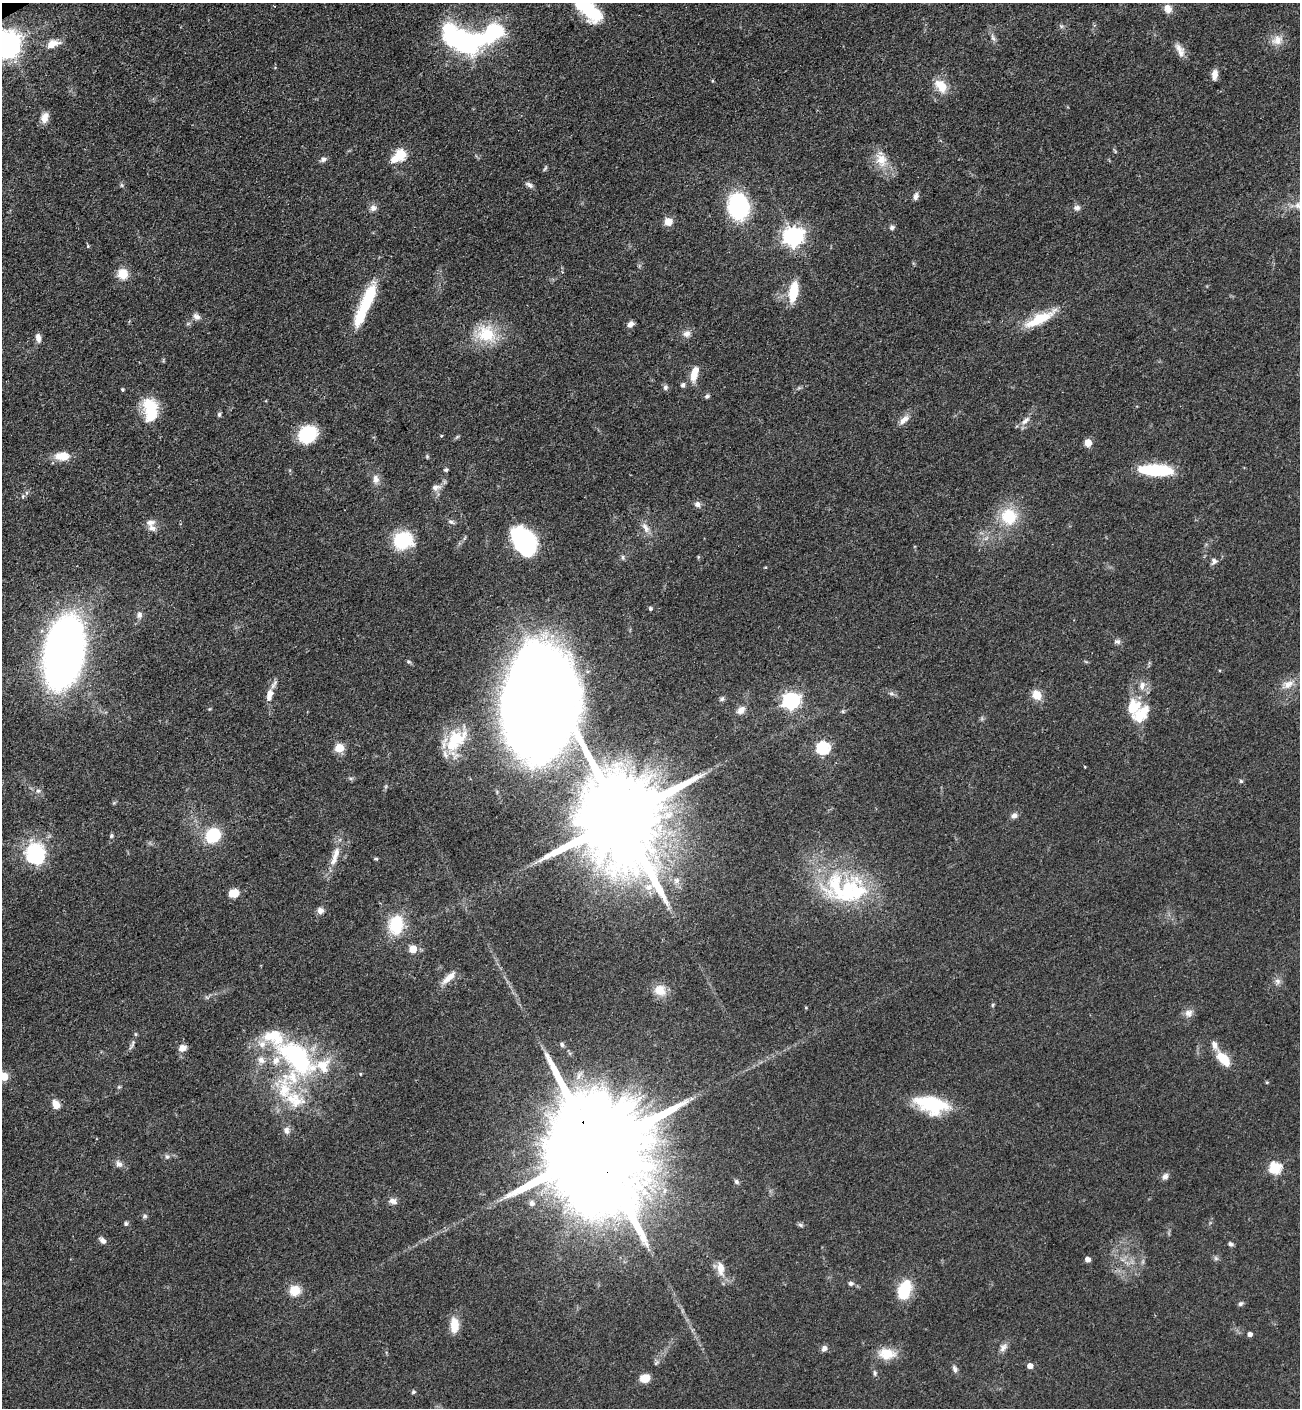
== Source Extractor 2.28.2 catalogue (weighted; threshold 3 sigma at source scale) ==
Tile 11 of 4 x 4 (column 3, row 3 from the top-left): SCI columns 2972-4269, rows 1506-2911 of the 5807 x 5823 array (HDU 1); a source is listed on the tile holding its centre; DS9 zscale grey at full resolution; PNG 1302 x 1410 px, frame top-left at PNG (2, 3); no overlay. Shown black and unused: <1% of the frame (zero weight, under 3 of 4 exposures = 9% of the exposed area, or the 3 px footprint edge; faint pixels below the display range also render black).
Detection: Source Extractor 2.28.2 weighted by HDU 2 'WHT'; one run over the whole footprint, this tile lists its part. Background 0.0404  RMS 0.0045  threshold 0.0201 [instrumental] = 3 sigma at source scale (4.5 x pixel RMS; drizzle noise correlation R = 1.50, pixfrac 1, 0.05/0.05 arcsec/px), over >= 5 px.
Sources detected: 165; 4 inside a brighter object's white glare — not listed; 14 inside a brighter listed object's ellipse — not listed separately; the other 147 listed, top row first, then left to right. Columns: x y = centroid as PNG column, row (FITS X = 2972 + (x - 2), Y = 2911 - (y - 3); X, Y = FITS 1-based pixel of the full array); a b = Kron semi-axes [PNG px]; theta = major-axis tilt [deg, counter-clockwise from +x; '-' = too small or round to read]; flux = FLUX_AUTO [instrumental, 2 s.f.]
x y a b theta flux
1168 9 12 9 -60 3.2
589 10 32 15 -43 28
1061 26 7 4 -72 0.7
993 38 8 4 -45 1.1
1277 40 15 13 26 4.7
468 42 43 28 3 64
53 44 17 9 17 5
7 45 9 8 - 540
1180 53 14 10 78 3.3
1214 75 11 6 83 3.2
712 81 5 3 - 0.45
941 86 18 11 -52 7.7
45 118 13 8 69 3.8
400 155 6 6 - 35
323 159 8 7 - 1.4
394 160 7 6 - 4
881 160 19 15 -67 8.1
545 168 8 3 56 0.6
122 185 6 4 -88 0.64
529 185 10 6 -33 1.5
916 196 9 6 71 1.8
738 206 19 16 -89 66
373 208 8 8 - 2
1077 208 8 7 - 1.6
668 222 5 5 - 10
892 227 6 6 - 1.2
794 236 8 7 - 220
88 246 5 4 - 0.59
123 274 13 12 - 6.3
793 292 19 8 81 14
367 301 45 14 68 21
196 316 11 8 -36 1.9
1039 319 34 10 27 16
631 324 7 6 - 2.1
486 334 27 22 -29 17
687 334 11 8 10 2.4
38 338 11 6 -79 2.3
694 373 18 7 74 6.7
683 385 6 5 - 1.1
665 387 7 7 - 1.2
122 390 4 4 - 0.68
707 396 7 5 25 0.95
150 407 23 18 -77 15
219 414 6 5 - 0.85
904 420 15 8 42 3.2
1025 421 15 7 40 2.7
308 434 18 15 34 20
441 436 4 4 - 0.42
457 437 6 4 19 0.58
1088 443 5 5 - 9.4
62 456 18 10 3 6.7
427 457 5 4 - 0.56
446 470 5 4 - 0.82
1156 470 34 11 -3 26
376 479 12 8 -80 2.7
436 487 12 7 5 2.2
23 496 6 5 - 0.71
697 504 8 7 - 1.7
1009 516 17 17 - 17
451 522 9 5 -25 1.1
152 528 11 9 -25 2.5
646 528 17 7 -60 3.2
403 540 18 15 12 24
524 541 26 17 -57 54
623 557 8 4 -82 0.75
1214 561 9 8 - 1.6
650 609 4 4 - 0.84
139 615 8 7 - 1.9
1117 641 9 6 2 1.3
64 653 41 22 80 530
1288 684 17 10 28 4.4
1142 685 12 8 81 3
891 693 6 4 -19 0.89
1037 695 10 8 -61 7
269 698 19 8 90 3.7
722 699 7 5 43 0.93
791 701 7 7 - 160
538 703 93 63 -79 1100
1133 707 18 13 57 12
741 710 12 8 46 3
455 740 34 19 47 18
339 748 5 5 - 19
823 748 6 6 - 57
1085 767 4 2 - 0.32
1241 781 5 5 - 0.74
38 791 6 5 - 1
1014 815 8 7 - 1.8
621 818 27 18 -67 12000
213 835 14 12 44 19
111 836 6 5 - 0.69
336 854 22 8 73 6
33 856 29 22 -75 25
376 859 7 3 7 0.52
677 880 9 8 - 2.3
836 887 48 38 -77 44
233 893 10 8 9 5.7
320 910 8 8 - 2.1
396 925 25 19 86 16
413 949 5 5 - 11
449 978 24 8 43 4.2
1278 981 9 7 -53 1.8
660 990 17 15 -34 6.3
993 1005 6 4 88 0.54
806 1008 5 3 - 0.38
1189 1013 11 10 - 2.7
135 1034 5 4 - 0.58
131 1046 11 2 55 0.91
183 1048 9 7 20 3.2
297 1057 60 30 -43 68
1223 1059 19 9 -48 11
360 1074 4 4 - 0.44
4 1076 5 5 - 14
1267 1082 5 3 - 0.46
295 1100 34 22 -28 20
931 1104 35 17 -14 28
56 1105 10 7 -62 4.6
286 1130 11 8 -76 2.3
596 1149 42 22 -65 23000
167 1156 7 5 -42 0.94
119 1164 10 8 -35 2
1275 1168 6 6 - 41
1165 1176 9 7 43 1.8
736 1182 7 5 -52 1
393 1201 11 8 -14 2.3
532 1203 6 6 - 1.8
145 1216 7 5 16 0.88
126 1224 5 5 - 1
800 1225 7 5 -22 0.87
103 1240 9 6 -40 1.9
1230 1244 6 5 - 1.1
1216 1258 7 4 -1 0.86
1087 1259 4 4 - 2.9
720 1268 19 9 -84 5.4
851 1283 7 6 - 1.2
295 1290 11 11 - 7.8
904 1290 24 14 69 15
1240 1304 7 5 44 1
454 1325 18 10 -88 6.9
1250 1334 4 4 - 2
1003 1347 12 8 52 2.2
824 1348 7 6 - 1.9
887 1354 21 14 -4 8.4
1030 1366 5 5 - 3.2
955 1369 10 6 -72 1.5
875 1373 7 5 -89 0.98
645 1378 10 8 11 5.7
413 1392 5 4 - 0.83
Overlapping masked pixels (flux is a lower limit): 1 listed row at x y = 596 1149
Isophote crosses this tile's border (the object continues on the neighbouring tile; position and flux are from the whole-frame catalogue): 3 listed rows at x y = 589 10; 7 45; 4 1076